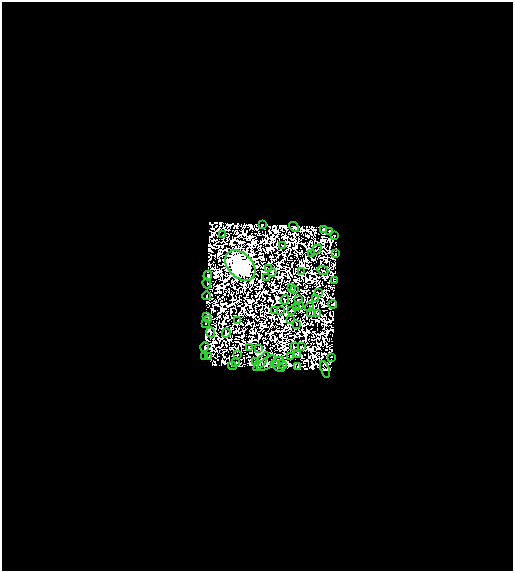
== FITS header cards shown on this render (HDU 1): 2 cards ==
NAXIS1  =                  511
NAXIS2  =                  569

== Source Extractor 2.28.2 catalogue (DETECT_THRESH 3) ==
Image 511 x 569 px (HDU 1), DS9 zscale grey, 1 PNG px = 1 image px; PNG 515 x 573 px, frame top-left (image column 1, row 569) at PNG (2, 2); each listed source drawn as its Kron ellipse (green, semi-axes under 4 px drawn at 4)
Background 0.647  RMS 2.1e-04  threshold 6.45e-04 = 3 sigma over >= 5 px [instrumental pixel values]
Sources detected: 160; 96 with non-positive FLUX_AUTO (blend fragments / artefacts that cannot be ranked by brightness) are neither listed nor drawn; the other 64 listed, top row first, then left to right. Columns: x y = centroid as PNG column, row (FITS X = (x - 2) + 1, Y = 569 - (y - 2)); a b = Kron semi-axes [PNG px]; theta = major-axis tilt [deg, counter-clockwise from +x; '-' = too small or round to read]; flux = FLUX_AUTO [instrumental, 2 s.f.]
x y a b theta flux
262 224 3 2 - 21
294 227 5 3 - 41
323 229 4 3 - 6.1
330 232 4 2 - 15
223 235 3 2 - 14
334 235 3 2 - 13
283 245 3 2 - 18
316 250 6 2 44 1.6
312 253 2 2 - 2.2
336 254 3 3 - 18
240 266 18 12 -46 57000
268 269 3 2 - 5.8
323 270 5 2 - 17
301 271 2 2 - 10
272 273 4 3 - 7.9
208 275 5 4 - 34
267 278 4 2 - 21
334 281 3 3 - 12
207 283 5 2 - 5.8
292 288 3 2 - 10
294 290 2 2 - 8
318 293 4 2 - 12
206 296 4 2 - 11
315 298 4 2 - 0.74
298 299 3 2 - 14
285 300 5 3 - 3.7
299 305 4 2 - 17
333 305 4 3 - 11
310 307 5 2 - 0.6
297 308 4 2 - 0.48
280 310 4 2 - 14
292 310 3 2 - 15
275 311 3 2 - 8.6
311 313 4 2 - 0.65
317 313 2 2 - 19
206 316 3 3 - 26
208 319 3 2 - 9.6
290 319 2 2 - 8.6
238 320 2 2 - 3.5
205 323 3 2 - 12
297 324 2 2 - 4.2
211 332 5 2 - 28
226 333 4 3 - 5
205 347 5 3 - 12
294 347 2 2 - 9
301 347 3 2 - 5.2
249 348 3 2 - 14
259 348 2 2 - 11
237 355 3 2 - 13
298 355 3 3 - 25
291 356 2 2 - 13
204 357 3 2 - 16
209 357 3 3 - 9.5
332 357 3 2 - 9.6
255 361 2 2 - 9.7
235 362 3 2 - 13
261 362 11 3 55 65
277 362 7 3 26 6.5
266 363 11 5 36 17
282 365 5 4 - 11
232 366 4 2 - 0.24
298 366 2 2 - 1.2
279 367 7 3 -33 48
325 369 9 3 -71 16
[96 non-positive-flux detections neither listed nor drawn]